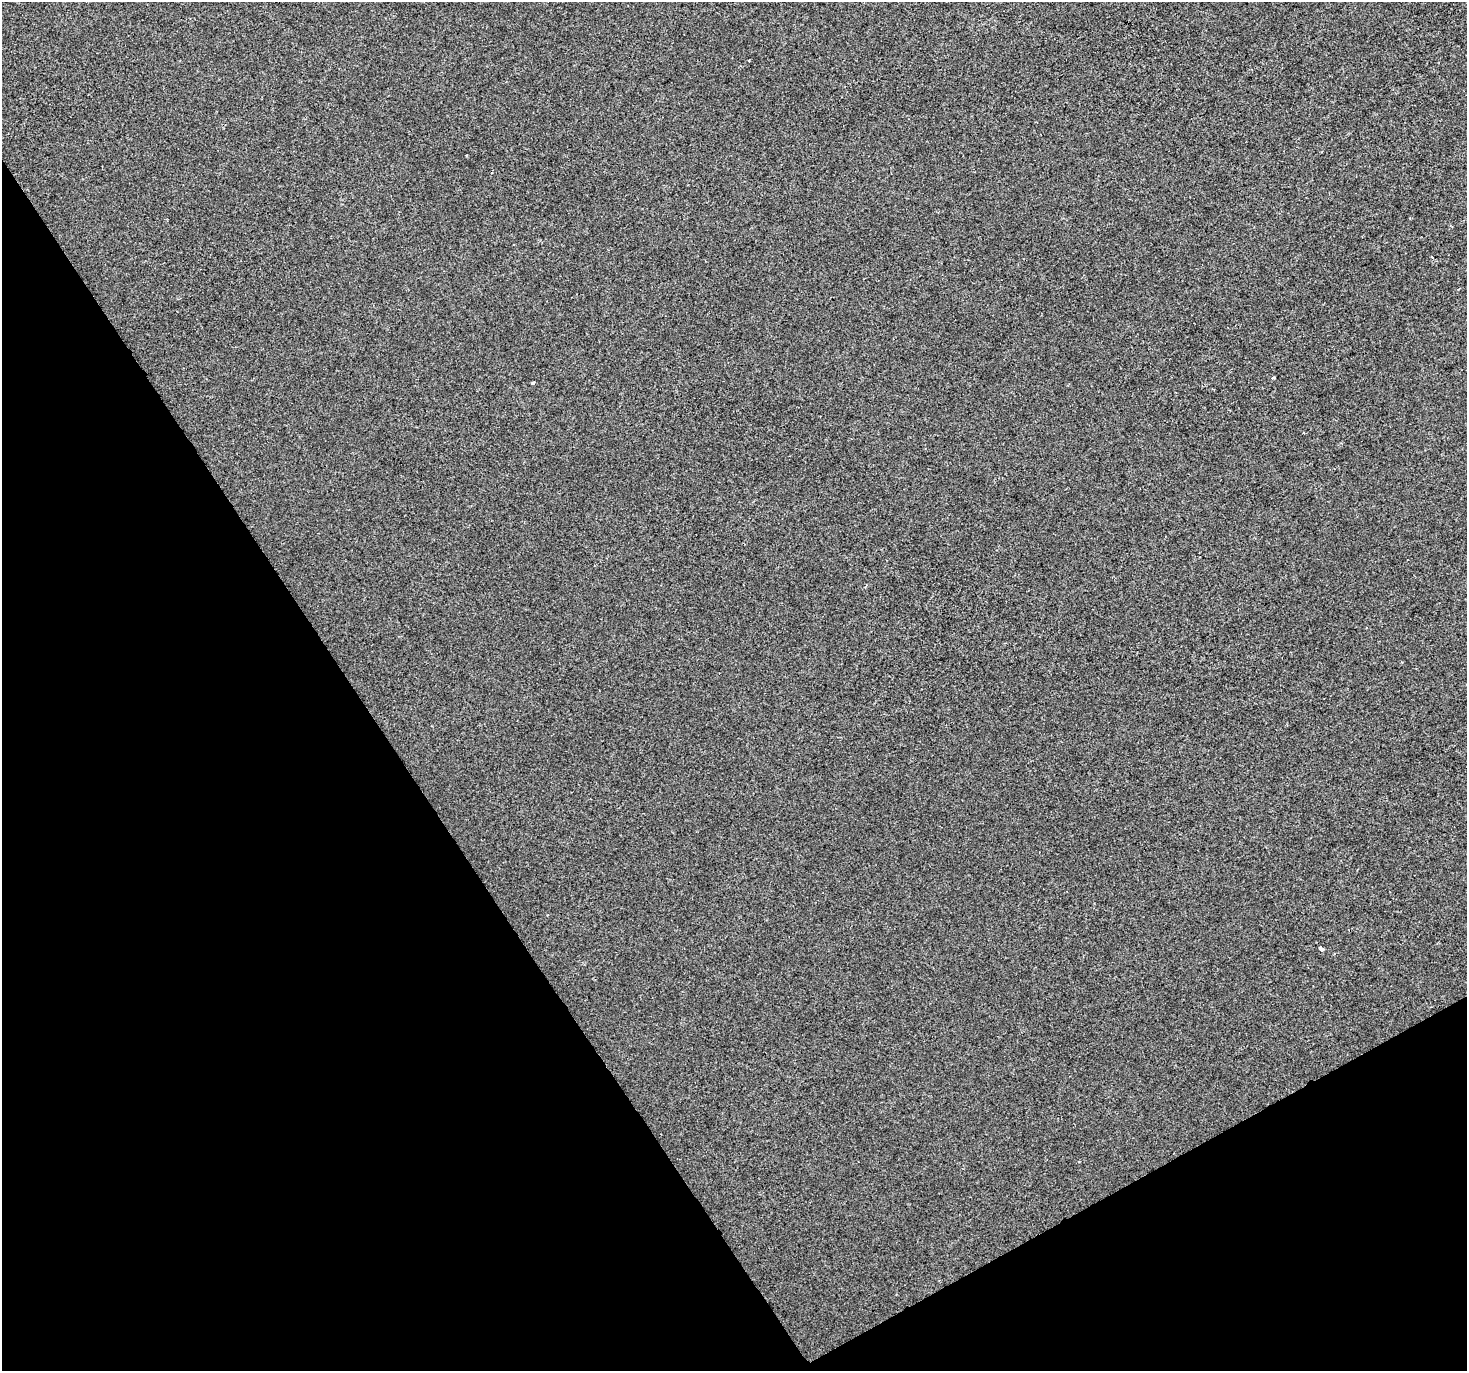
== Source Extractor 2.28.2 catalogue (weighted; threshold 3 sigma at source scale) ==
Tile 14 of 4 x 4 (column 2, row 4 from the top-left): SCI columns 1468-2932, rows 174-1542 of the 5861 x 5763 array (HDU 1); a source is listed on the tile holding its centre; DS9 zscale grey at full resolution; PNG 1469 x 1373 px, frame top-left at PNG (2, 2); no overlay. Shown black and unused: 31% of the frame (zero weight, under 2 of 3 exposures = <1% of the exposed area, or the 3 px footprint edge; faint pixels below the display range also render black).
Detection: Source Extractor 2.28.2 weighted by HDU 2 'WHT'; one run over the whole footprint, this tile lists its part. Background 4.53e-05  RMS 0.0042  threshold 0.0189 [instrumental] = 3 sigma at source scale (4.5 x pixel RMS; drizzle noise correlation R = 1.50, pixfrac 1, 0.0396/0.0396 arcsec/px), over >= 5 px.
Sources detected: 4; all 4 listed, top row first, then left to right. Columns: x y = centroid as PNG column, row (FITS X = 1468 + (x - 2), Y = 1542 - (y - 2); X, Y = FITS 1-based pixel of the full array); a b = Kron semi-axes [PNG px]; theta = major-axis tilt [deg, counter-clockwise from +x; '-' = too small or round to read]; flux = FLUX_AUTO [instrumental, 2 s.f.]
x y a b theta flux
1432 257 3 2 - 0.99
1273 378 4 3 - 1.7
533 383 3 3 - 0.72
1321 948 5 3 - 2.8